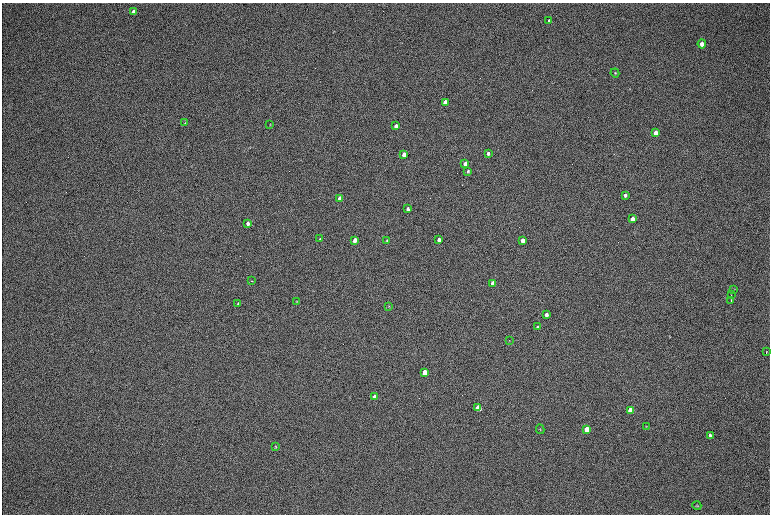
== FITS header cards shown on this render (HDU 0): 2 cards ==
NAXIS1  =                 1536 / length of data axis 1
NAXIS2  =                 1024 / length of data axis 2

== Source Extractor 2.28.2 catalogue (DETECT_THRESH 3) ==
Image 1536 x 1024 px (HDU 0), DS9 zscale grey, zoomed out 1/2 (1 PNG px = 2 x 2 image px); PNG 772 x 516 px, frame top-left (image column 1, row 1023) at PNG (2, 3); each listed source drawn as its Kron ellipse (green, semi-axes under 4 px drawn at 4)
Background 168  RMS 20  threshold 60.2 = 3 sigma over >= 5 px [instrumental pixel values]
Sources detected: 46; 1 cannot appear on this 1/2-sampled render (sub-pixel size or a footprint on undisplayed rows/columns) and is neither listed nor drawn; the other 45 listed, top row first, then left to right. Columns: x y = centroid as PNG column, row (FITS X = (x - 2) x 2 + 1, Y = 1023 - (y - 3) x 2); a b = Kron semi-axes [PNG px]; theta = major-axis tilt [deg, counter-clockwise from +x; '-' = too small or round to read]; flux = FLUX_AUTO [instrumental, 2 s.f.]
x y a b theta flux
133 12 4 3 - 19000
549 20 3 3 - 5000
702 44 4 4 - 21000
615 73 4 3 - 3200
445 102 3 3 - 53000
185 123 3 3 - 2800
270 124 3 2 - 1800
396 126 3 3 - 25000
656 133 4 3 - 28000
488 153 3 3 - 13000
404 154 3 3 - 43000
465 164 3 3 - 30000
468 171 4 3 - 6100
625 195 4 3 - 8600
339 198 3 3 - 22000
408 209 3 3 - 15000
632 219 4 3 - 22000
248 223 3 3 - 18000
320 239 3 2 - 3400
355 240 3 3 - 43000
387 240 3 3 - 3700
439 240 3 3 - 32000
523 240 3 3 - 39000
251 281 2 2 - 6100
493 283 3 3 - 38000
734 290 3 1 - 1900
731 295 2 1 - 1700
731 300 3 2 - 2800
297 302 3 2 - 2500
238 304 4 3 - 3800
389 306 3 3 - 2500
546 315 3 3 - 17000
538 327 3 3 - 5500
509 340 3 2 - 1400
766 352 3 2 - 1700
424 372 4 3 - 110000
375 397 4 3 - 66000
478 408 4 3 - 160000
630 410 4 3 - 100000
646 426 3 3 - 2500
540 429 5 2 - 2800
587 429 4 3 - 79000
710 435 4 3 - 11000
275 446 4 3 - 2800
697 506 4 4 - 4100
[1 sub-pixel or undisplayed-footprint detection neither listed nor drawn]